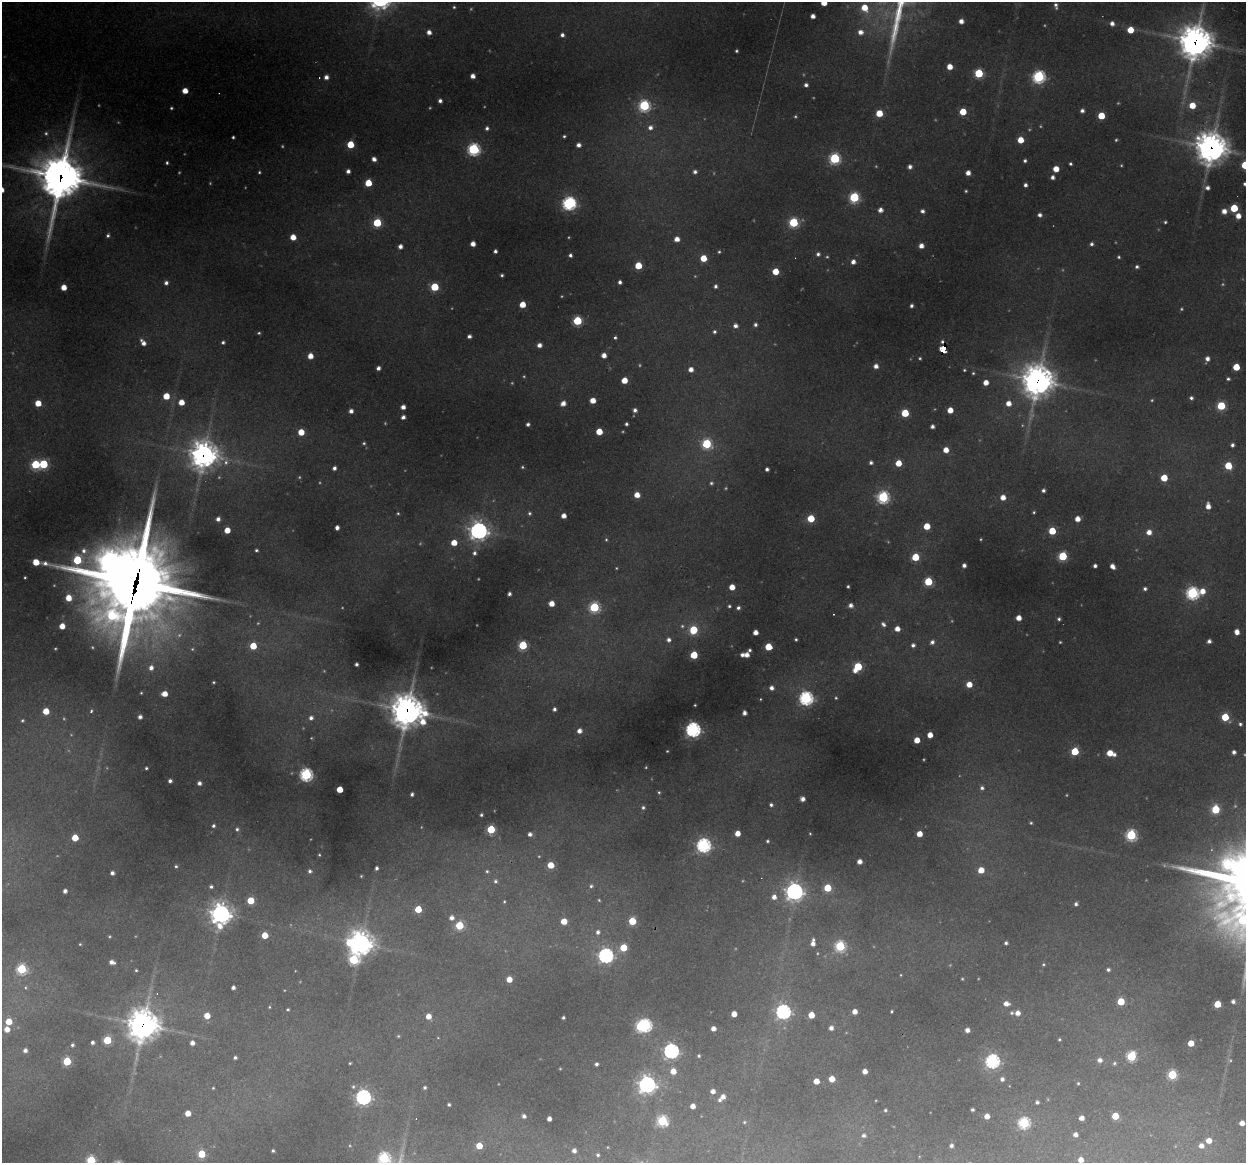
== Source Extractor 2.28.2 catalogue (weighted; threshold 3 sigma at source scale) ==
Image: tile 10 of 4 x 4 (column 2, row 3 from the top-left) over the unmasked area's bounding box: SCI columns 1245-2488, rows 1277-2437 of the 4975 x 4996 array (HDU 1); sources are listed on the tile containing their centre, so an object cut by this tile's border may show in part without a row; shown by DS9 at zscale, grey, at full resolution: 1 PNG px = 1 image px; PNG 1248 x 1165 px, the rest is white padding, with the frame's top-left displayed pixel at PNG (2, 2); no overlay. <1% of this frame is shown black and not used: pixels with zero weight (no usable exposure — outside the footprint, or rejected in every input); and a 3 px margin inside the footprint's outer edge (the drizzle kernel's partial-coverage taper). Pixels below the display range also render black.
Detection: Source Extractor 2.28.2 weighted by HDU 2 'WHT'; one run over the whole footprint, this tile lists its part. Background 0.342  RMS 0.014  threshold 0.0634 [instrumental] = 3 sigma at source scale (4.5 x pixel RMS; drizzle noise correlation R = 1.50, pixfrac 1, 0.05/0.05 arcsec/px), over >= 5 px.
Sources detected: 477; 63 too faint to see at this stretch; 2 inside a brighter object's white glare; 3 cosmic-ray / hot-pixel residue — not listed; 3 inside a brighter listed object's ellipse — not listed separately; the other 406 listed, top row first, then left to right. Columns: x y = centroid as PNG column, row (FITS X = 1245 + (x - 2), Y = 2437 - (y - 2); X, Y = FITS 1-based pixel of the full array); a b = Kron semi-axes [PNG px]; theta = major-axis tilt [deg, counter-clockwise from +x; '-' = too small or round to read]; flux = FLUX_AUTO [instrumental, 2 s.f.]
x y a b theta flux
824 3 5 5 - 28
1056 6 8 4 -80 5.4
454 7 4 4 - 2.4
864 8 7 6 - 34
813 16 4 4 - 10
961 21 4 4 - 11
1112 23 5 4 - 7.9
1130 30 5 5 - 32
429 32 5 5 - 10
860 32 7 6 - 12
562 35 5 4 - 5.9
1195 42 13 11 80 3300
736 51 3 3 - 2.5
950 67 5 5 - 21
979 73 5 5 - 110
473 76 4 4 - 11
1039 76 6 6 - 310
326 77 5 5 - 8.9
806 85 4 4 - 5.5
185 91 5 4 - 21
440 101 4 4 - 5.9
644 105 6 6 - 220
1192 105 5 5 - 34
171 108 3 3 - 2.4
1082 111 4 4 - 6.4
963 112 5 5 - 42
879 113 5 5 - 42
795 116 4 4 - 2
1101 116 5 5 - 47
650 127 7 6 - 8.9
487 128 4 4 - 4.5
46 133 7 6 - 5.3
564 136 3 3 - 2.8
233 137 3 3 - 2.7
1020 140 5 5 - 28
1116 140 4 4 - 2.2
350 144 5 5 - 48
578 145 5 4 - 8.8
1211 147 11 11 - 2600
474 149 6 6 - 270
835 158 6 6 - 200
374 159 5 4 - 8.4
1025 161 4 3 - 3.4
167 163 3 3 - 2.9
1070 164 3 3 - 3
1245 165 5 5 - 82
910 167 5 4 - 6.9
1056 169 5 5 - 25
348 171 4 4 - 7.1
259 172 4 3 - 2.3
695 172 5 4 - 5.1
968 173 4 4 - 12
61 177 20 16 83 5600
1052 177 4 4 - 7
368 183 5 5 - 46
1245 184 4 4 - 4.2
1025 185 4 4 - 5.2
1207 188 5 5 - 7.5
966 191 3 3 - 2
854 197 6 6 - 170
569 203 7 6 - 380
1234 208 5 5 - 68
880 210 4 4 - 11
922 211 5 4 - 5.1
1224 211 5 5 - 15
1040 215 5 4 - 6.2
1238 216 5 5 - 17
793 222 6 5 - 140
1165 222 3 3 - 2.6
377 223 5 5 - 91
108 235 5 4 - 3.8
293 237 5 5 - 22
677 239 4 4 - 14
473 244 4 4 - 14
1091 244 4 4 - 4.5
400 246 4 4 - 8.7
921 246 4 4 - 12
495 251 4 3 - 5
719 252 4 4 - 2.3
818 254 5 5 - 4.7
570 255 4 4 - 4.4
827 257 4 4 - 2
1119 257 4 4 - 2.6
703 258 5 5 - 36
853 262 5 5 - 9.1
638 266 5 5 - 46
1137 267 4 4 - 4.1
775 271 5 5 - 36
502 275 3 3 - 3.3
620 282 4 4 - 5.3
166 283 5 5 - 6.4
715 286 5 4 - 4.8
64 287 4 4 - 22
434 287 5 5 - 76
522 305 5 5 - 28
911 306 4 3 - 4.6
577 321 5 5 - 110
755 325 5 5 - 4.8
735 326 5 5 - 8.2
714 332 5 5 - 3.9
259 333 4 3 - 2.3
469 336 4 4 - 6.2
615 338 4 4 - 3
223 342 4 4 - 4
143 343 8 5 -56 11
539 345 5 5 - 11
943 349 6 4 78 190
604 355 4 4 - 13
310 356 5 4 - 20
920 358 3 3 - 2.2
1207 359 7 5 72 9.7
876 366 5 5 - 10
1236 367 5 5 - 44
378 368 4 4 - 7
691 369 5 4 - 12
964 370 4 3 - 1.9
973 373 4 4 - 2.2
1228 379 6 5 - 3.9
624 380 5 5 - 29
1037 381 12 11 - 2900
986 382 5 4 - 17
166 396 5 5 - 38
1191 398 5 4 - 4.7
593 400 5 4 - 21
181 402 5 5 - 23
38 403 5 4 - 34
563 403 5 4 - 13
1008 403 5 5 - 16
1221 406 5 5 - 91
403 407 4 4 - 11
635 410 4 4 - 6.8
950 410 5 4 - 22
351 411 4 4 - 8.6
905 413 5 5 - 64
403 417 4 4 - 7.4
528 424 4 4 - 5.1
626 424 4 3 - 3.4
932 426 4 4 - 6.3
301 432 5 5 - 33
599 432 5 5 - 36
364 443 5 4 - 2.9
707 444 6 6 - 150
1232 445 5 5 - 5.2
946 450 5 5 - 19
204 455 12 11 - 1500
871 462 4 4 - 4.9
898 463 5 5 - 28
35 464 6 6 - 93
43 464 5 5 - 100
1228 466 5 5 - 53
522 467 4 3 - 2.1
334 468 4 4 - 5.7
767 469 4 4 - 5.3
1164 478 5 5 - 41
711 483 6 6 - 3.7
1043 490 4 3 - 5.2
637 495 5 5 - 21
883 497 6 6 - 250
1003 497 5 5 - 16
1208 506 6 4 -86 15
1034 512 3 3 - 2.1
398 513 5 4 - 2.1
529 513 5 5 - 3.3
564 516 4 4 - 13
811 518 5 5 - 55
218 519 5 4 - 7.3
1077 519 5 5 - 15
927 526 5 5 - 37
337 527 4 4 - 8.7
227 530 4 4 - 27
479 530 8 8 - 810
1052 531 5 5 - 52
1149 532 5 5 - 14
606 540 5 4 - 2.2
454 543 5 5 - 26
256 550 3 3 - 3.1
474 553 7 6 - 6.3
1063 556 5 5 - 110
915 557 5 5 - 59
110 561 14 12 57 1300
964 565 4 4 - 7
1095 566 4 4 - 5.2
1112 566 5 4 - 11
25 577 3 2 - 1.7
928 582 5 5 - 79
135 586 47 32 76 23000
848 586 3 3 - 2.5
732 587 5 4 - 22
1145 589 4 4 - 4.3
1202 591 6 5 - 20
1192 593 6 6 - 310
509 594 4 4 - 5.1
68 598 5 5 - 26
551 604 5 4 - 21
851 605 5 4 - 9
729 606 4 3 - 2.7
594 607 6 6 - 170
738 608 4 4 - 4.6
833 614 3 2 - 1.1
1019 618 5 4 - 18
1059 619 4 4 - 3.6
883 624 7 5 -44 5.6
62 626 4 4 - 21
682 626 6 6 - 3.8
897 629 5 4 - 16
693 630 6 5 - 76
755 632 4 4 - 13
1237 632 5 4 - 14
796 639 3 3 - 2.6
669 640 5 5 - 6.9
1209 641 4 4 - 6.5
932 642 6 5 - 6.1
1060 642 3 3 - 1.7
523 645 5 5 - 110
913 645 5 4 - 6
253 646 5 5 - 41
768 647 5 5 - 48
750 650 4 3 - 3.2
694 655 5 5 - 66
747 655 5 4 - 13
356 664 4 3 - 4.8
858 667 7 5 52 91
151 668 6 5 - 10
214 682 3 3 - 2
969 684 5 5 - 23
771 688 5 5 - 7.7
141 693 3 3 - 1.7
164 694 5 4 - 21
806 698 6 6 - 400
836 698 4 4 - 2.1
761 699 3 2 - 1.4
695 705 3 3 - 1.8
554 709 4 4 - 5
46 711 5 5 - 35
91 711 6 4 73 4.1
407 711 12 12 - 3200
744 713 4 4 - 7.8
140 717 4 4 - 7.9
1225 717 5 5 - 60
311 718 6 6 - 7.3
1240 724 4 4 - 3.4
693 729 6 6 - 530
579 731 4 4 - 11
930 735 5 4 - 20
917 740 5 4 - 26
667 751 3 3 - 1.4
1075 751 5 5 - 61
1234 752 4 4 - 6.7
1110 753 7 5 -17 34
646 767 3 3 - 1.4
146 768 3 3 - 2.6
306 774 6 6 - 310
170 781 4 4 - 5.8
199 783 4 4 - 7.5
982 788 5 5 - 4.9
339 789 5 4 - 36
659 792 4 4 - 2.3
412 794 4 4 - 4.3
803 799 4 4 - 10
771 805 5 4 - 4.3
643 808 5 5 - 4
1215 809 5 5 - 95
481 815 4 3 - 3.1
1031 823 4 3 - 2.3
213 826 5 5 - 4.7
237 829 7 6 - 5.2
491 829 5 5 - 85
737 833 4 4 - 20
810 833 3 3 - 1.4
530 834 5 4 - 7.4
919 834 4 4 - 24
1131 835 6 6 - 190
75 838 5 5 - 41
767 841 4 3 - 2.8
704 845 6 6 - 430
319 855 3 3 - 1.7
859 862 4 4 - 12
551 865 5 5 - 38
176 866 4 4 - 2.8
376 868 4 3 - 4.8
981 870 5 5 - 27
310 871 5 4 - 4
487 871 5 5 - 2.9
112 873 4 4 - 6.5
361 876 3 3 - 1.4
495 881 5 5 - 4.1
591 886 6 5 - 3.7
211 887 4 4 - 4.1
827 888 5 5 - 58
65 891 4 4 - 7.5
794 891 7 7 - 820
774 897 5 5 - 12
251 900 5 5 - 53
599 900 4 4 - 1.8
504 901 3 3 - 1.7
1076 904 5 5 - 4.9
418 909 5 5 - 45
221 914 10 9 - 870
451 918 5 5 - 8.9
564 921 5 5 - 29
632 921 5 5 - 64
459 925 5 5 - 88
598 932 5 5 - 6.8
265 935 5 5 - 36
361 943 9 8 - 1600
813 943 7 4 82 11
1006 943 4 4 - 4
80 944 3 3 - 1.7
840 946 6 6 - 170
623 948 5 5 - 50
606 955 6 6 - 510
353 960 7 7 - 130
112 962 5 4 - 9.3
1043 964 4 4 - 2
22 969 6 6 - 160
136 970 3 3 - 1.9
1108 970 5 4 - 4.1
901 975 3 3 - 1.3
509 979 4 4 - 22
962 979 3 3 - 1.7
233 987 4 4 - 6.2
25 988 6 6 - 3.3
1121 1001 5 5 - 55
1233 1001 4 4 - 5.9
1006 1004 7 5 0 11
1217 1004 5 5 - 45
269 1007 4 4 - 1.8
288 1009 3 3 - 2.5
855 1011 4 4 - 13
892 1011 3 3 - 2.3
783 1012 6 6 - 490
1012 1013 5 5 - 3
1017 1013 5 5 - 12
734 1014 5 4 - 20
811 1015 5 5 - 31
207 1016 5 4 - 27
428 1016 5 5 - 18
563 1018 3 3 - 3.4
9 1021 5 5 - 35
143 1025 12 11 - 2600
645 1025 6 6 - 300
831 1028 5 4 - 9.5
7 1029 6 6 - 18
713 1029 4 4 - 12
967 1030 4 4 - 10
398 1036 5 4 - 2.3
438 1038 5 3 - 1.4
1059 1039 3 3 - 2
107 1040 5 5 - 72
92 1042 4 4 - 5
192 1043 4 4 - 10
1191 1043 4 4 - 30
72 1045 4 4 - 3.5
25 1050 5 5 - 8
671 1051 6 6 - 560
699 1056 4 4 - 2.8
1131 1056 6 5 - 130
235 1058 4 3 - 4.3
1100 1060 5 5 - 9.1
67 1061 5 5 - 88
992 1061 6 6 - 380
350 1063 3 3 - 1.9
1114 1063 5 4 - 3.3
596 1064 4 4 - 4.7
673 1071 5 4 - 22
865 1071 4 4 - 13
1172 1075 5 5 - 120
832 1079 5 5 - 26
1002 1079 5 5 - 6.6
816 1081 5 4 - 25
1078 1083 4 4 - 2
647 1084 7 7 - 810
353 1087 6 6 - 3.7
425 1087 4 4 - 3.6
213 1088 4 4 - 1.8
713 1091 4 4 - 10
363 1097 6 6 - 520
723 1097 5 5 - 10
1037 1102 4 4 - 4.7
449 1105 3 3 - 3.5
693 1106 4 4 - 14
972 1109 4 3 - 4.1
885 1110 4 4 - 2.9
188 1113 5 4 - 22
524 1116 4 4 - 6.5
987 1116 4 4 - 15
1115 1116 5 5 - 44
1081 1118 4 4 - 13
549 1119 4 4 - 10
662 1121 6 6 - 160
744 1122 5 5 - 2.6
1024 1123 6 6 - 200
1242 1123 4 4 - 14
864 1135 5 5 - 5.2
1075 1135 4 4 - 8.6
1209 1141 5 4 - 16
479 1146 5 5 - 35
951 1146 5 4 - 5.4
1201 1146 5 5 - 11
273 1151 3 3 - 3
574 1151 4 4 - 8.4
202 1154 5 5 - 64
598 1155 4 4 - 3.5
384 1158 7 7 - 230
91 1160 5 5 - 110
1081 1160 5 5 - 16
Overlapping masked pixels (flux is a lower limit): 9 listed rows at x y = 1195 42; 1211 147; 61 177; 943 349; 1037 381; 204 455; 135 586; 407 711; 143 1025
Isophote crosses this tile's border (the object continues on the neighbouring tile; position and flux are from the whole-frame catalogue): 7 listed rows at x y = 824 3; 864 8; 1245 165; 1245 184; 384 1158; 91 1160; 1081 1160